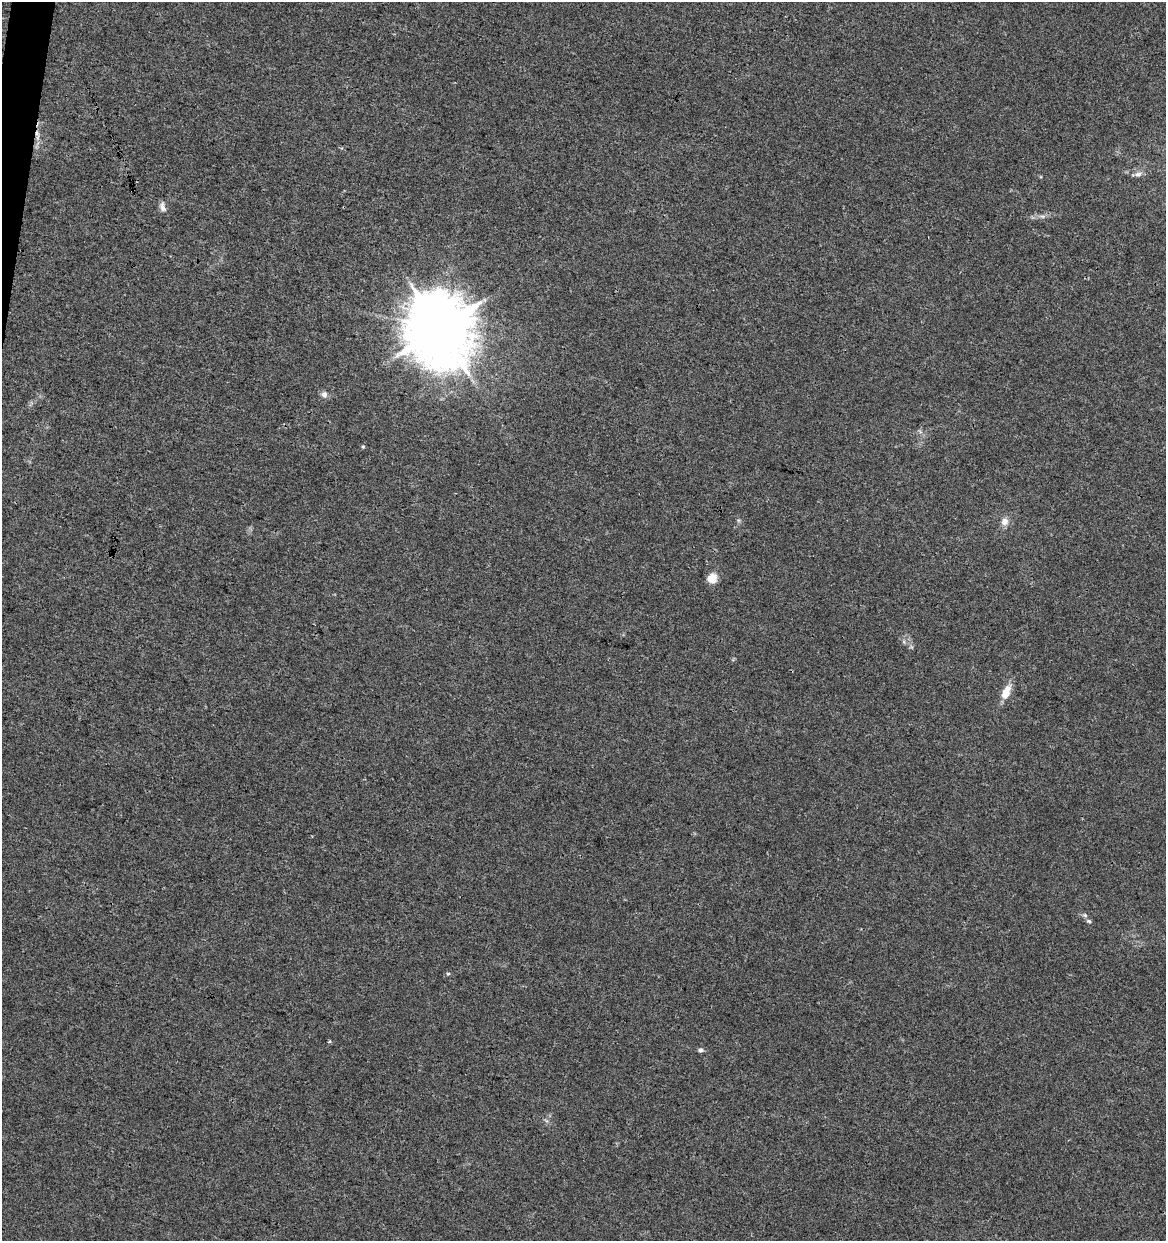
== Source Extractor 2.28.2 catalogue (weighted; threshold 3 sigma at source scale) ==
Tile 11 of 4 x 4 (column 3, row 3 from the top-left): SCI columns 2549-3712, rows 1245-2483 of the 5159 x 4962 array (HDU 1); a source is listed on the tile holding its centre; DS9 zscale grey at full resolution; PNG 1168 x 1243 px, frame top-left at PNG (2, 2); no overlay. Shown black and unused: <1% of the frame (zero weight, under 3 of 4 exposures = <1% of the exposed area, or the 3 px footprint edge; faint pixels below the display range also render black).
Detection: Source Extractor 2.28.2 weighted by HDU 2 'WHT'; one run over the whole footprint, this tile lists its part. Background 0.00577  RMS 0.0027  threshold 0.0121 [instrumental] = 3 sigma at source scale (4.5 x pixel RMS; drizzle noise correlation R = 1.50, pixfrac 1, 0.0396/0.0396 arcsec/px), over >= 5 px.
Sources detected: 14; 1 cosmic-ray / hot-pixel residue — not listed; the other 13 listed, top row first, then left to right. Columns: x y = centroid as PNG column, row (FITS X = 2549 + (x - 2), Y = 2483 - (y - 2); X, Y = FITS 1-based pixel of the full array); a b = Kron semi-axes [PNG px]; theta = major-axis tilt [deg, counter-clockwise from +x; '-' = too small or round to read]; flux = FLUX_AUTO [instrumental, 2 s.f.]
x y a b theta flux
1138 174 10 7 10 1.2
162 207 13 7 -71 1.3
1042 216 8 4 -1 0.73
440 329 20 18 -66 2000
324 394 9 8 - 1.2
363 447 5 4 - 0.38
1005 522 10 10 - 1.8
712 578 12 11 - 2.8
1006 692 17 8 67 4.3
1085 915 6 5 - 0.52
1089 921 7 5 -18 0.54
448 974 5 4 - 0.35
701 1050 6 5 - 0.72